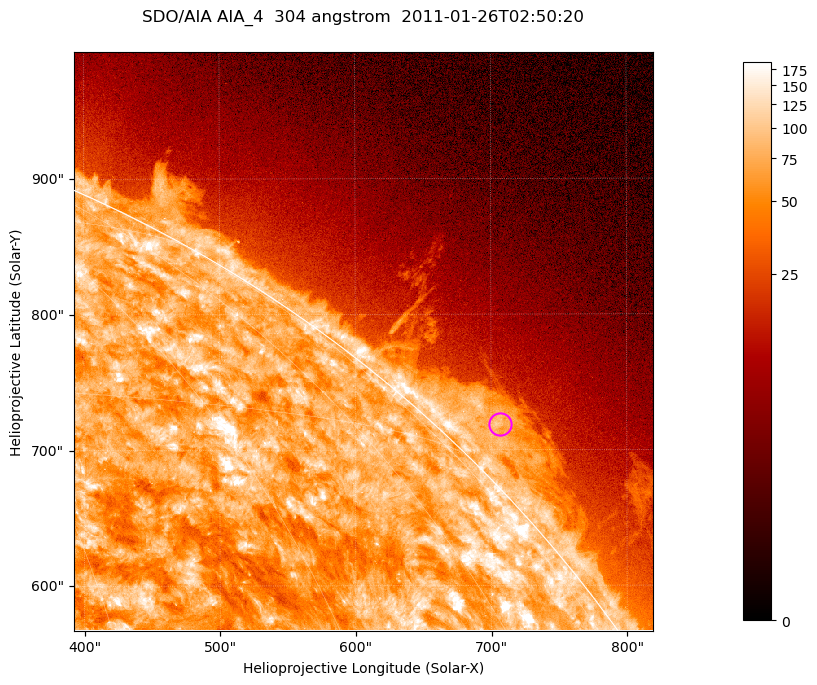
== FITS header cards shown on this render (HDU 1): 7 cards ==
TELESCOP= 'SDO/AIA '           / For AIA: SDO/AIA
INSTRUME= 'AIA_4   '           / For AIA: AIA_ATA1, AIA_ATA2, AIA_ATA3 or AIA_AT
WAVELNTH=                  304 / [angstrom] Wavelength
WAVEUNIT= 'angstrom'           / Wavelength unit: angstrom
DATE-OBS= '2011-01-26T02:50:20.124' / [ISO] Date when observation started; ISO 8
CTYPE1  = 'HPLN-TAN'           / CTYPE1; Typically HPLN
CTYPE2  = 'HPLT-TAN'           / CTYPE2; Typically HPLT

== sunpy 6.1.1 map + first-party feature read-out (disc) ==
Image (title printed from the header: SDO/AIA AIA_4  304 angstrom  2011-01-26T02:50:20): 711 x 711 px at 0.6 arcsec/px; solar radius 975 arcsec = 1624 px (partial field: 2.6% of the solar disc is inside the frame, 42% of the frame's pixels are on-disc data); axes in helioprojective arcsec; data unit not stated in the header (colour bar unlabelled)
Orientation: roll -0.132 deg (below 1 deg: not rotated)
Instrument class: DISC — disc imager (sunpy class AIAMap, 304 A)
Bright regions (active regions / flare kernels): reference = the on-disc median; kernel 7 px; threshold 5 sigma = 121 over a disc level ~73.4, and >= 1.15x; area >= 505 px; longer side >= 9 px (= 5.4 arcsec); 0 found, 0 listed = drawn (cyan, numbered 1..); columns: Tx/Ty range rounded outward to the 2 arcsec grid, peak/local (2 s.f.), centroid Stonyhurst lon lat
Off-limb structures (1.02-1.3 R_sun): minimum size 252 px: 6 found; the strongest spans PA ~310..320 deg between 1.02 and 1.06 R_sun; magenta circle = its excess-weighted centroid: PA ~315 deg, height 1.03 R_sun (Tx ~706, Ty ~718 arcsec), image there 3.5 x the reference